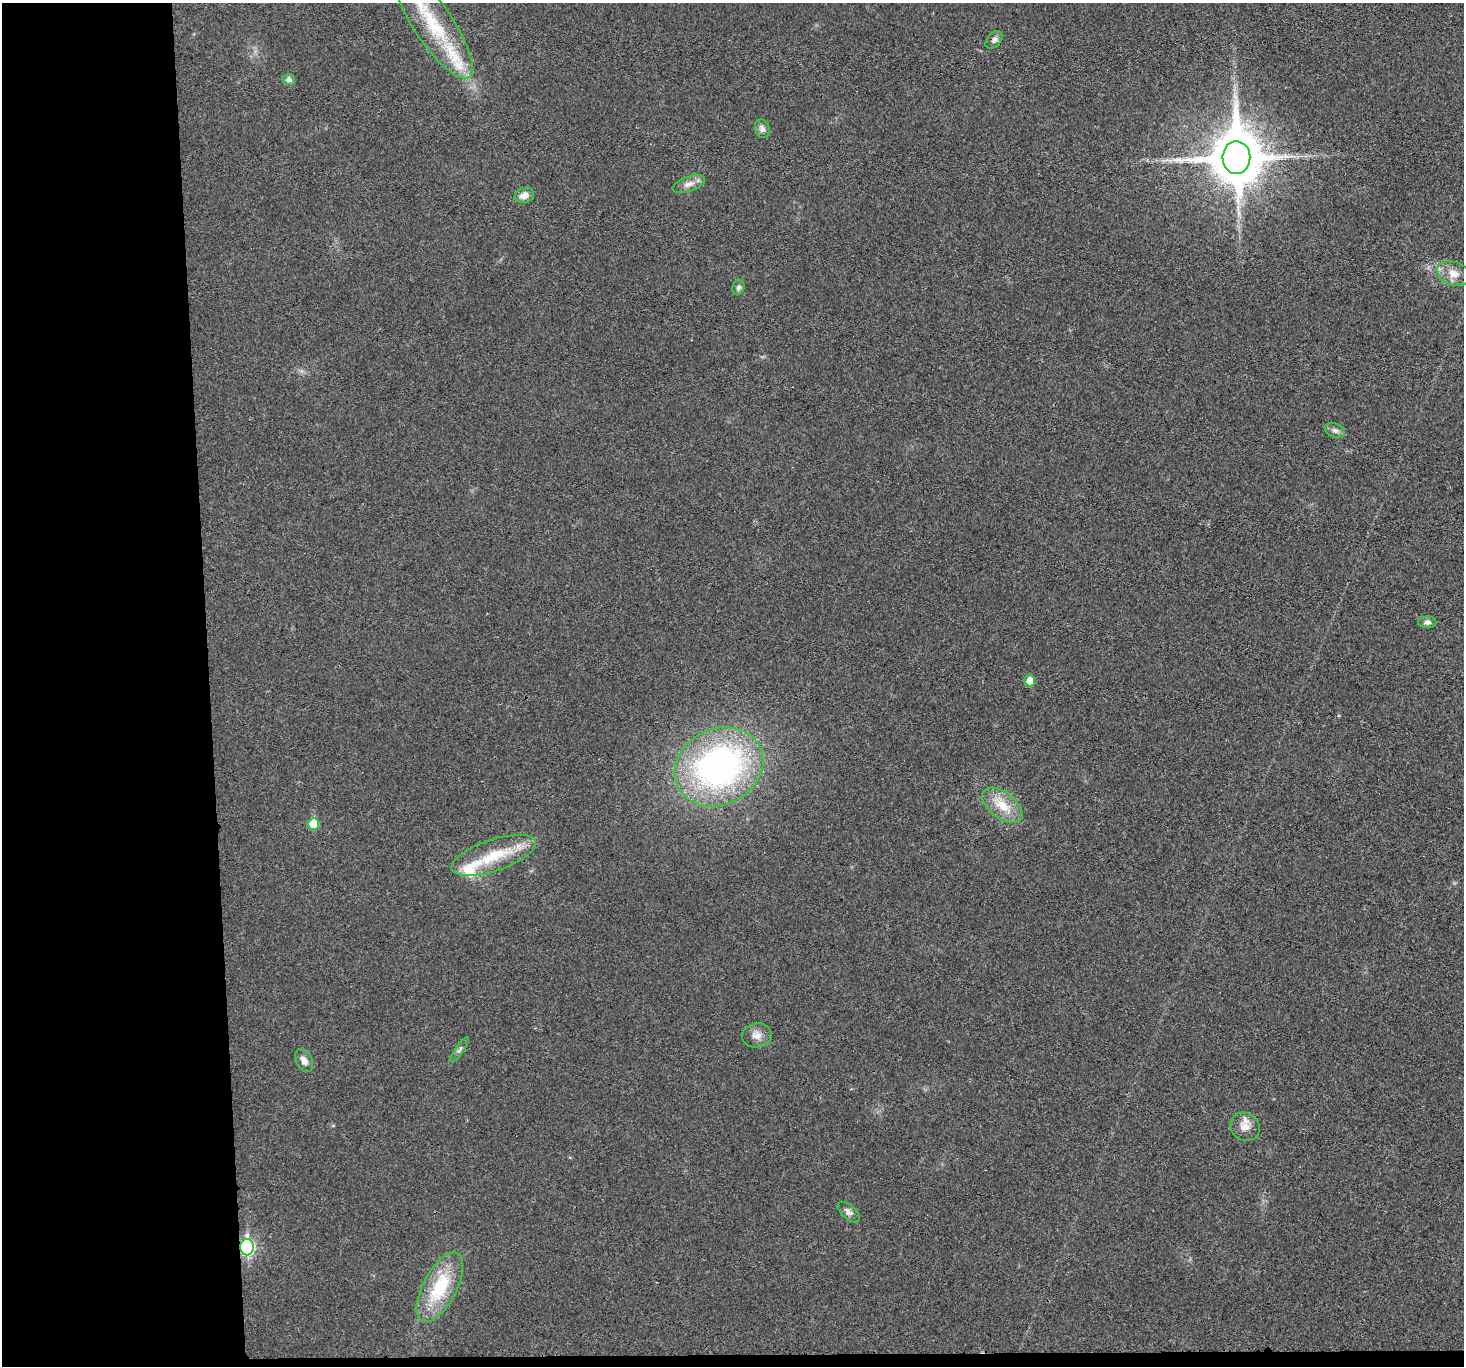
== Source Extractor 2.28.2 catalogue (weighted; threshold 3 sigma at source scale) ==
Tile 7 of 3 x 3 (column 1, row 3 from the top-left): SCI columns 2-1463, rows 132-1495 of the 4390 x 4373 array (HDU 1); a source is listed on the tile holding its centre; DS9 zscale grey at full resolution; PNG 1466 x 1368 px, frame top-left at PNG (2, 3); each listed source drawn as its Kron ellipse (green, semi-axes under 4 px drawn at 4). Shown black and unused: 15% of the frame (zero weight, under 3 of 4 exposures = <1% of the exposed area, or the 3 px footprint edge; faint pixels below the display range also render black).
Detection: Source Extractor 2.28.2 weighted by HDU 2 'WHT'; one run over the whole footprint, this tile lists its part. Background 0.0199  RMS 0.006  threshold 0.0269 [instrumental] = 3 sigma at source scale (4.5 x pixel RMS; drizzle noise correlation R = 1.50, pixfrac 1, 0.05/0.05 arcsec/px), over >= 5 px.
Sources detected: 26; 1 long thin detection or spike segment (spike, bleed or trail) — neither listed nor drawn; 2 inside a brighter listed object's ellipse — not listed separately; the other 23 listed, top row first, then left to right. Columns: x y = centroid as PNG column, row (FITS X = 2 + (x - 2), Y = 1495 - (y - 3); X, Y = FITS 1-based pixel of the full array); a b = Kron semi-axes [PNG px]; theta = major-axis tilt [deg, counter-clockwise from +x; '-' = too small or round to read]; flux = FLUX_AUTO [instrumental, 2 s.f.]
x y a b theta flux
433 24 64 19 -56 44
994 40 10 7 48 2.4
289 80 6 5 - 2.2
762 129 10 7 -72 2.6
1236 158 16 14 -88 3300
689 184 17 7 20 4
524 195 10 7 19 4.8
1453 274 17 11 -21 6.5
738 287 7 6 - 1.9
1335 430 10 7 -21 2.2
1427 622 9 6 0 1.9
1030 681 6 5 - 8.8
719 767 46 38 27 170
1002 805 23 13 -38 13
314 824 6 5 - 15
494 855 44 15 19 25
757 1035 15 12 10 4.9
460 1050 15 3 57 1.4
304 1061 12 7 -58 3.6
1245 1127 16 13 -34 6.3
849 1212 13 7 -42 2.5
247 1247 8 7 - 110
440 1287 38 16 62 32
Overlapping masked pixels (flux is a lower limit): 1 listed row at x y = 247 1247
Isophote crosses this tile's border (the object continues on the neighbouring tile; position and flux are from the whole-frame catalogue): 1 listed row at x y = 433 24